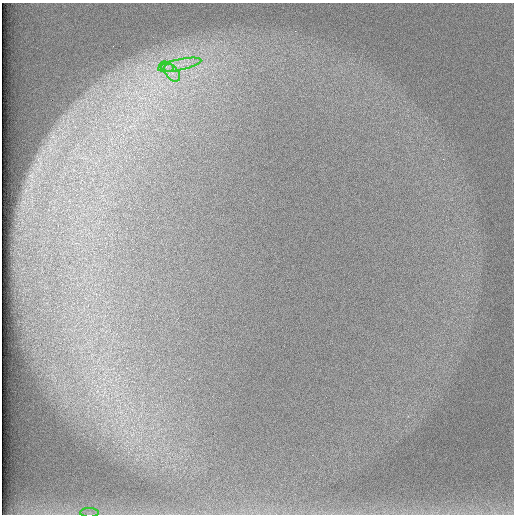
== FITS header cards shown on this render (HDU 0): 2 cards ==
NAXIS1  =                  512 /
NAXIS2  =                  512 /

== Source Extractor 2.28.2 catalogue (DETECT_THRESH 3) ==
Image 512 x 512 px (HDU 0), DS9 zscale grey, 1 PNG px = 1 image px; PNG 516 x 516 px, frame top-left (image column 1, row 512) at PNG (2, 3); each listed source drawn as its Kron ellipse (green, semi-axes under 4 px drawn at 4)
Background 97.3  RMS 2.9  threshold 8.7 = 3 sigma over >= 5 px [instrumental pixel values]
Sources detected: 4; all 4 listed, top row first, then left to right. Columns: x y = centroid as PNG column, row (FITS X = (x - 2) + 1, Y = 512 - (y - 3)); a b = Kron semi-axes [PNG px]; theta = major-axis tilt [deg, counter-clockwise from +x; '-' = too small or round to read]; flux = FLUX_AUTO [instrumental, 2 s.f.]
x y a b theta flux
180 65 22 5 12 2400
167 67 7 4 -18 690
172 73 10 6 -54 1400
90 513 9 5 0 680